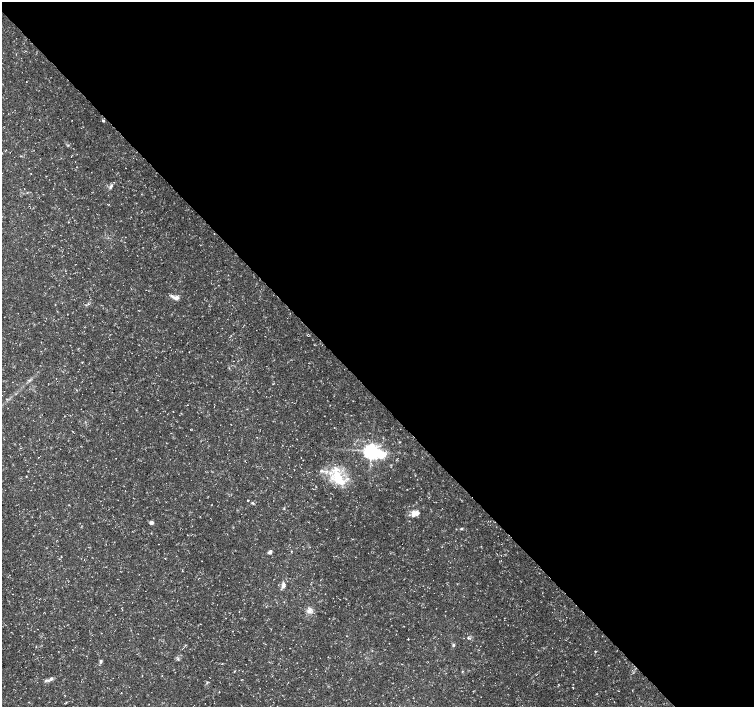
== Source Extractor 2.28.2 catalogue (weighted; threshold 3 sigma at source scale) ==
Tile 8 of 4 x 4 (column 4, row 2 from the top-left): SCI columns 4521-6024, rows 3032-4440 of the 6024 x 5998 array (HDU 1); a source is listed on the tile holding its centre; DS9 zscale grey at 2 x 2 block average (1 PNG px = mean of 2 x 2 image px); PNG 756 x 709 px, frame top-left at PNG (2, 2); no overlay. Shown black and unused: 56% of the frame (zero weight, under 3 of 5 exposures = <1% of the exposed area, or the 3 px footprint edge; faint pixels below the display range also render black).
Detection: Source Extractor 2.28.2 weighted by HDU 2 'WHT'; one run over the whole footprint, this tile lists its part. Background 0.0257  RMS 0.0026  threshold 0.0116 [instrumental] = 3 sigma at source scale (4.5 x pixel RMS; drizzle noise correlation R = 1.50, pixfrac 1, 0.0396/0.0396 arcsec/px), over >= 5 px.
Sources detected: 27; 1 inside a brighter object's white glare — not listed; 3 inside a brighter listed object's ellipse — not listed separately; the other 23 listed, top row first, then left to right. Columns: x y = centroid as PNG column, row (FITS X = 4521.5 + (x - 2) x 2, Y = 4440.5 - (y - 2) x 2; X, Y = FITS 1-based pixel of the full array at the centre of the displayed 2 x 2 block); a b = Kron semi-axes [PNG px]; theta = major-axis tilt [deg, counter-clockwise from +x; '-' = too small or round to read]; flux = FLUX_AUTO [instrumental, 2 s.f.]
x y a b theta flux
103 121 4 3 - 0.7
111 186 8 3 65 1.4
176 297 11 4 -14 3.3
82 362 3 2 - 0.36
371 451 4 4 - 270
301 457 2 2 - 0.17
338 478 24 11 -64 17
248 500 2 2 - 0.62
252 503 4 3 - 0.64
417 513 6 5 - 2.8
151 523 5 4 - 1.6
461 529 4 3 - 0.66
270 552 5 3 - 1.6
61 556 2 2 - 0.2
283 585 8 5 74 2.5
309 610 8 5 58 2.6
408 639 3 2 - 0.31
453 645 4 4 - 0.82
595 651 3 2 - 0.38
101 661 5 4 - 1.1
51 679 5 4 - 1.5
46 680 6 3 28 1.1
207 682 3 2 - 0.45
Diffuse or blended objects may show on this block-average render without a row.